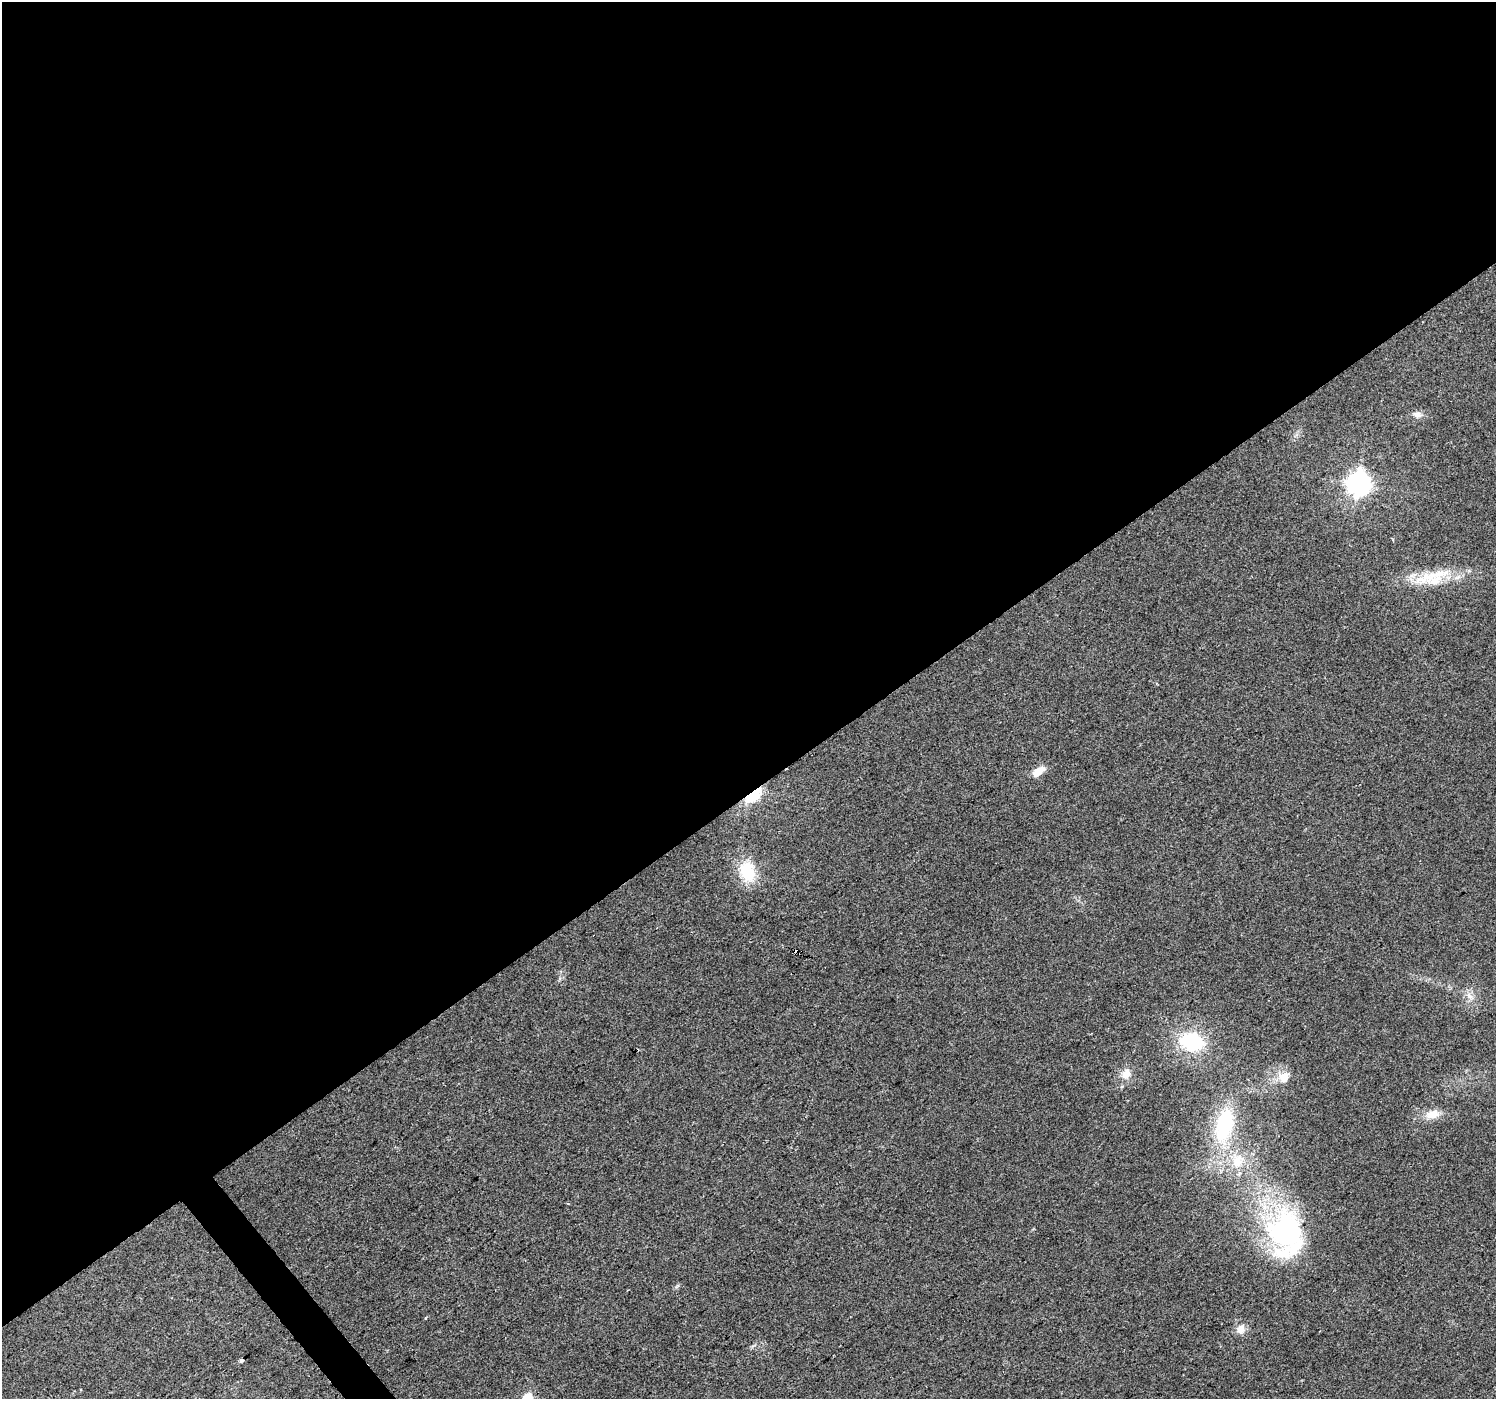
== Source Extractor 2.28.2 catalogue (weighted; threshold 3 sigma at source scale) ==
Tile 2 of 4 x 4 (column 2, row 1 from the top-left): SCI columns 1495-2988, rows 4326-5722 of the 5978 x 5921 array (HDU 1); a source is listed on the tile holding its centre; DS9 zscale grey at full resolution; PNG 1498 x 1401 px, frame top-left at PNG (2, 2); no overlay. Shown black and unused: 57% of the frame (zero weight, under 2 of 3 exposures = <1% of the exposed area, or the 3 px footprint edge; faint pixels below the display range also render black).
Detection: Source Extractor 2.28.2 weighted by HDU 2 'WHT'; one run over the whole footprint, this tile lists its part. Background 0.0727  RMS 0.0088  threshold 0.0398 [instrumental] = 3 sigma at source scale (4.5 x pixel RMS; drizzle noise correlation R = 1.50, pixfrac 1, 0.0396/0.0396 arcsec/px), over >= 5 px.
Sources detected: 20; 1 cosmic-ray / hot-pixel residue — not listed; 2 inside a brighter listed object's ellipse — not listed separately; the other 17 listed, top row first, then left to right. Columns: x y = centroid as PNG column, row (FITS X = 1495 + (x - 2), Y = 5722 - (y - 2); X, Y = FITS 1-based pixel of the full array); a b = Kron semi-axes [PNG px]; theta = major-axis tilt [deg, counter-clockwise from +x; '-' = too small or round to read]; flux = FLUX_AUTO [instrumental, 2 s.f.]
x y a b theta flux
1417 415 12 8 -11 4.8
1358 484 9 8 - 720
1435 581 37 14 10 29
1038 772 12 7 35 13
753 796 22 9 35 32
747 871 30 20 -75 29
1469 996 14 6 -42 4.9
1192 1042 23 17 -12 59
1126 1074 15 12 46 8.9
1284 1077 12 10 56 11
1432 1114 17 10 13 12
1224 1125 40 20 77 71
1237 1161 19 15 -85 19
1286 1232 58 45 -70 160
1240 1329 12 10 79 7.6
241 1360 4 3 - 4.1
528 1397 6 5 - 36
Overlapping masked pixels (flux is a lower limit): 1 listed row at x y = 753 796
Isophote crosses this tile's border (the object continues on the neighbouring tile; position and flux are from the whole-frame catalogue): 1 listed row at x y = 528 1397
Unlisted compact peaks at least as high as the median listed source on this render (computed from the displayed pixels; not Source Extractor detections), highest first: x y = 425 1318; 678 1285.